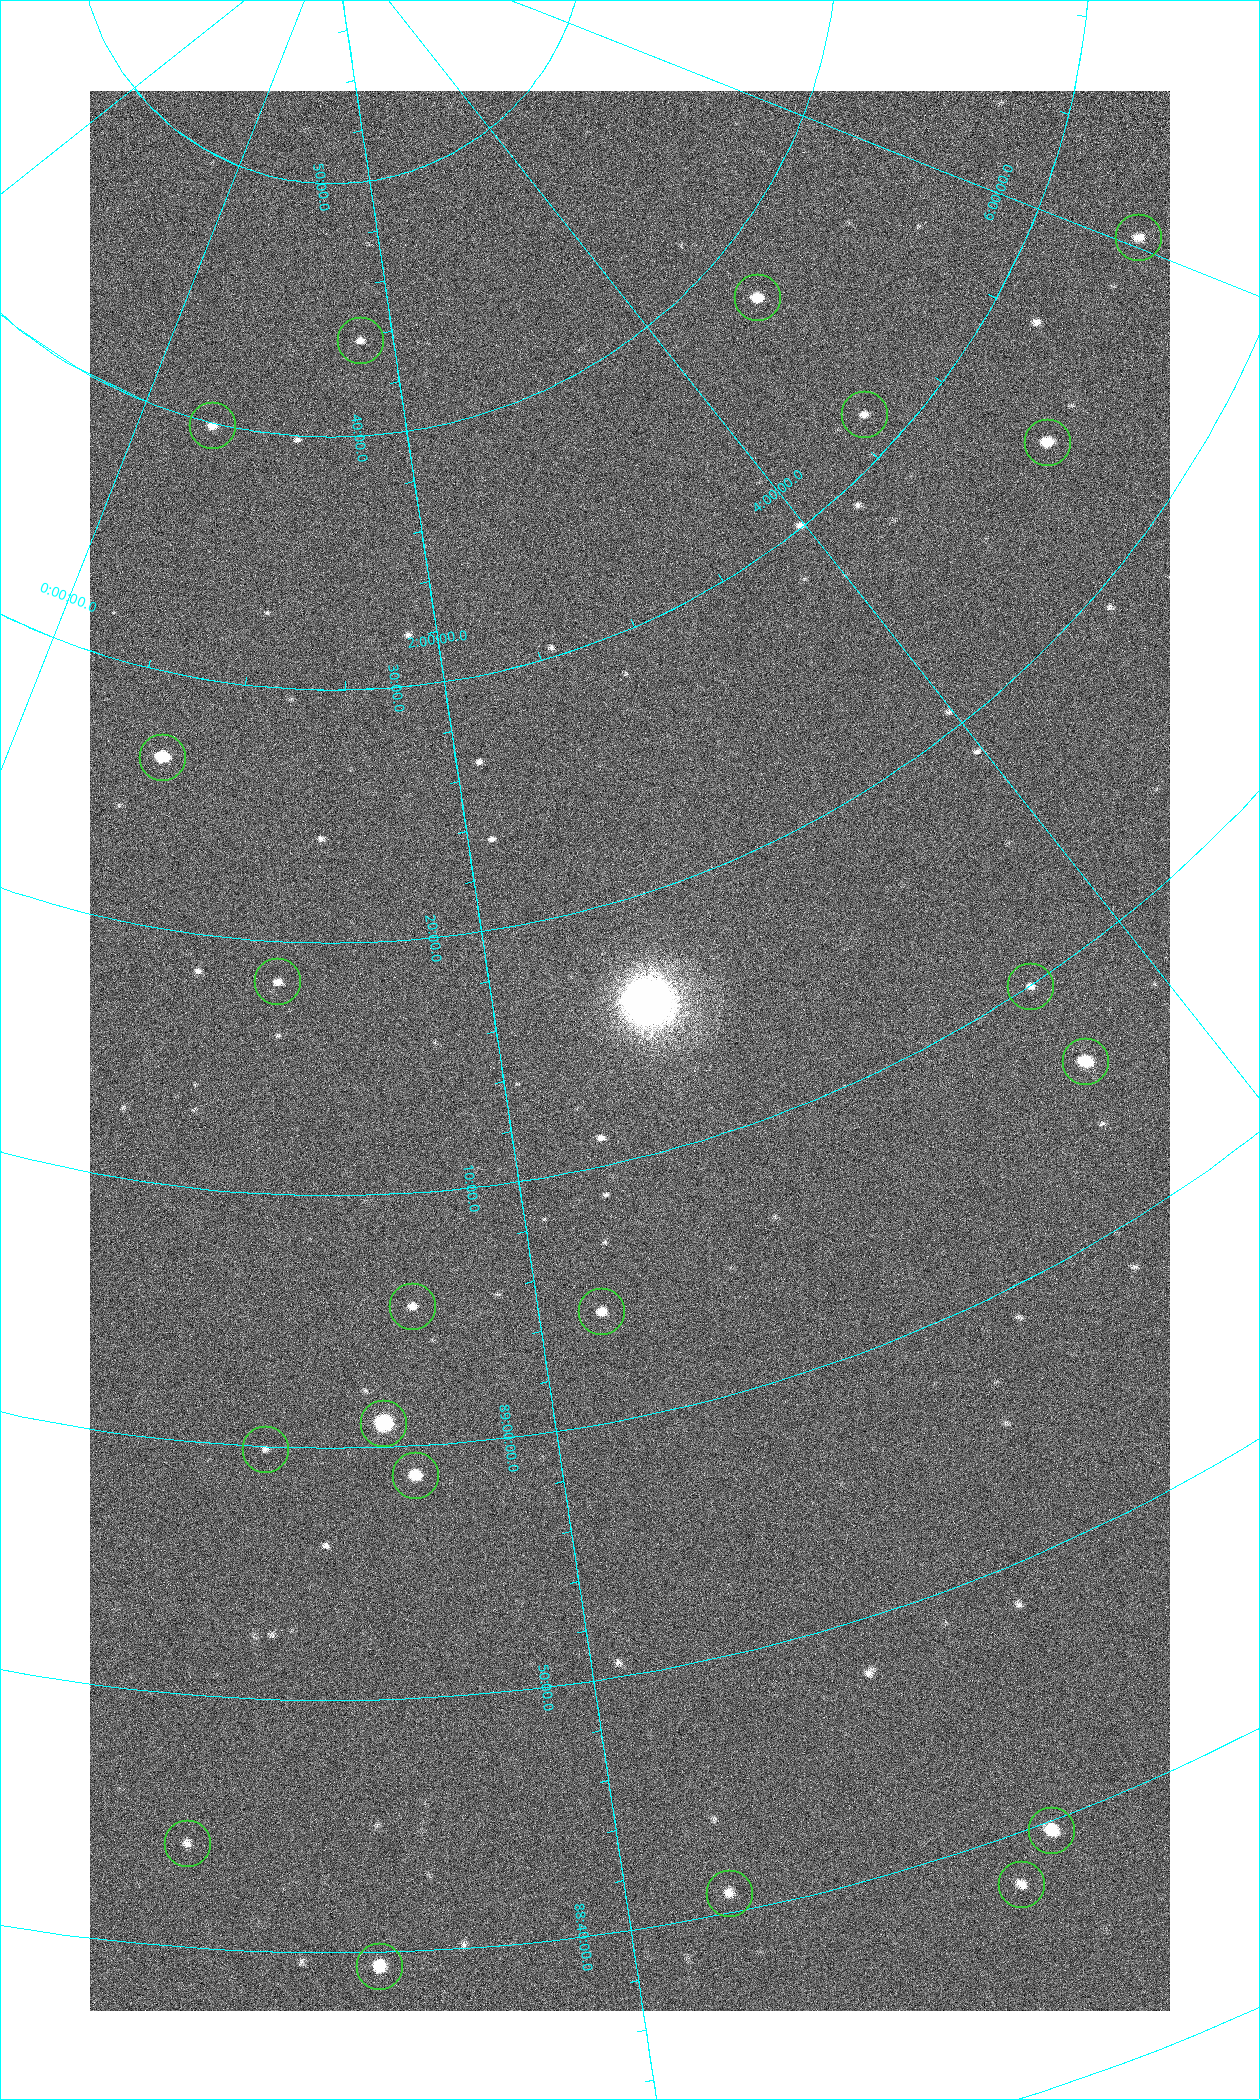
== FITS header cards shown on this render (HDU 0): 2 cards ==
NAXIS1  =                 1080 / length of data axis 1
NAXIS2  =                 1920 / length of data axis 2

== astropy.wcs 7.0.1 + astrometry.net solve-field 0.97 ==
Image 1080 x 1920 px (HDU 0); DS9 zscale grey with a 90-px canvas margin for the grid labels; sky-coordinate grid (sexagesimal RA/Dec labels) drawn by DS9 from the SOLVED WCS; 20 Tycho-2 reference stars matched to detected sources circled (green)
Header WCS: none
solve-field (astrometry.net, Tycho-2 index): SOLVED blind (the file carries no WCS)
Solved WCS: RA---TAN-SIP/DEC--TAN-SIP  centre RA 02:25:35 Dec +89:14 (36.40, +89.24 deg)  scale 2.37 arcsec/px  FOV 42.7' x 76.0'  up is +15 deg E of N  parity flipped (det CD > 0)
(file carries no celestial WCS; the grid is the blind solution)
Tycho-2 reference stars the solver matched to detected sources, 20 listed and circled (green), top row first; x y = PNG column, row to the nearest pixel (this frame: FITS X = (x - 90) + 1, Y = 1920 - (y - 91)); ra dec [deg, ICRS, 3 dp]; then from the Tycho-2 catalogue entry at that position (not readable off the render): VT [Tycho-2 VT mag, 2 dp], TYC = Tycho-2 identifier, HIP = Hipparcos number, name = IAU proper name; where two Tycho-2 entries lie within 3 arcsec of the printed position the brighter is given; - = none
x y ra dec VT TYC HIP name
1138 237 90.669 +89.431 10.31 4630-104-1 - -
757 297 70.692 +89.630 9.34 4629-37-1 - -
360 340 25.399 +89.729 11.04 4627-64-1 - -
864 414 69.250 +89.526 11.02 4629-45-1 - -
212 425 7.906 +89.665 10.51 4627-6-1 - -
1047 442 75.971 +89.421 9.41 4629-33-1 - -
162 757 9.931 +89.444 8.22 4627-49-1 3128 -
277 981 18.559 +89.307 10.52 4627-75-1 - -
1030 986 55.017 +89.166 11.19 4628-70-1 - -
1085 1061 55.225 +89.105 8.15 4628-68-1 17195 -
412 1306 24.867 +89.092 10.76 4627-125-1 - -
601 1311 32.549 +89.073 9.84 4628-149-1 - -
383 1423 23.461 +89.016 6.47 4627-259-1 7283 -
265 1449 19.000 +88.998 11.53 4627-46-1 - -
415 1475 24.587 +88.980 9.00 4627-86-1 - -
1051 1830 42.246 +88.661 8.90 4628-20-1 - -
187 1843 17.187 +88.735 11.22 4627-80-1 - -
1021 1884 40.943 +88.634 10.89 4628-71-1 - -
729 1893 32.945 +88.680 10.72 4628-99-1 - -
379 1966 22.838 +88.657 9.18 4627-37-1 - -